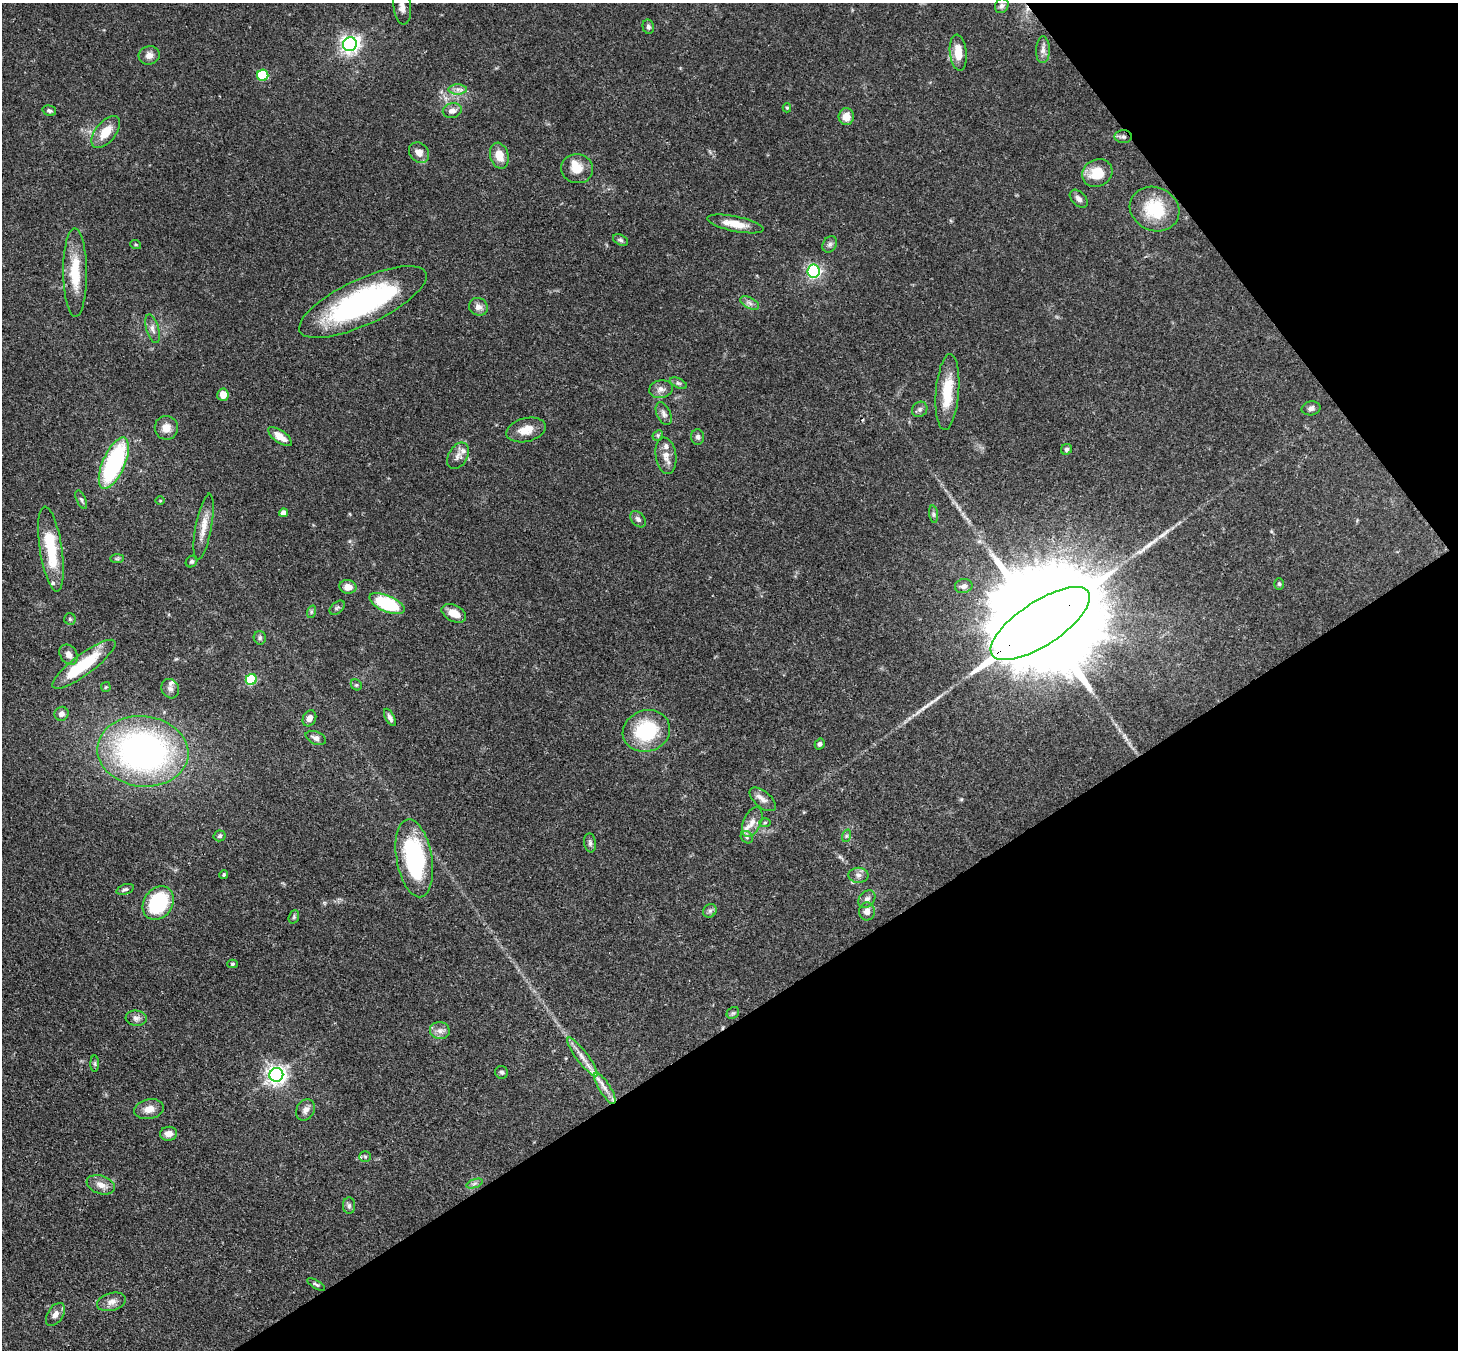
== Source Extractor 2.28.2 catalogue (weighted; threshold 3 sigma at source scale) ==
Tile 12 of 4 x 4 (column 4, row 3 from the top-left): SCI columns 4455-5910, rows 1719-3066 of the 6007 x 5984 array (HDU 1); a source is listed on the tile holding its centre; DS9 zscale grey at full resolution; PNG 1460 x 1352 px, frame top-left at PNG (2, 3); each listed source drawn as its Kron ellipse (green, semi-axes under 4 px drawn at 4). Shown black and unused: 31% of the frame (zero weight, under 3 of 4 exposures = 8% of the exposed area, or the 3 px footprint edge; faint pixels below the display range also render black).
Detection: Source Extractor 2.28.2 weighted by HDU 2 'WHT'; one run over the whole footprint, this tile lists its part. Background 0.117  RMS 0.0042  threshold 0.019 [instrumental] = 3 sigma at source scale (4.5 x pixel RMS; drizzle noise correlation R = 1.50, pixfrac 1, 0.05/0.05 arcsec/px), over >= 5 px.
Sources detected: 126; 2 inside a brighter object's white glare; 2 cosmic-ray / hot-pixel residue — neither listed nor drawn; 8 inside a brighter listed object's ellipse — not listed separately; the other 114 listed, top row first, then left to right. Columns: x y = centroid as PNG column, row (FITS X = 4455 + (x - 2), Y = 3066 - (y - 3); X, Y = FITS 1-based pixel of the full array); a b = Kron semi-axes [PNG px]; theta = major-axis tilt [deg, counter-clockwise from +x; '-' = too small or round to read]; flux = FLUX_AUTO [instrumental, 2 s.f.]
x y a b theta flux
402 6 18 9 -85 3.5
1002 6 8 6 58 1.2
648 27 7 5 -76 1.3
350 44 7 7 - 200
1043 50 13 7 89 2.2
958 53 18 8 -84 6.5
149 55 10 9 - 2.7
263 75 5 5 - 28
458 89 9 5 0 1.7
787 108 4 4 - 0.58
49 111 7 5 -14 0.96
452 111 9 7 13 2.5
846 117 8 7 - 4.5
106 132 19 10 51 7.5
1123 137 8 6 -1 1.3
419 153 11 9 -46 3.1
499 156 13 9 -74 5.8
577 169 16 14 -15 6.2
1097 173 16 13 25 9.6
1079 199 10 6 -45 1.7
1155 209 25 21 -23 19
735 224 28 7 -11 6.7
621 240 8 5 -27 0.94
830 244 9 6 58 1.3
136 245 5 3 - 0.46
814 271 6 6 - 97
75 272 44 12 -89 15
363 302 69 22 25 88
750 303 10 5 -27 1.5
478 307 9 8 - 2.6
152 329 15 6 -73 2
678 383 9 5 -26 0.94
661 389 12 9 10 2.5
947 392 38 11 85 14
223 395 6 5 - 4.3
1311 408 9 7 12 1.4
920 409 8 7 - 1.3
664 414 12 7 -66 1.7
166 428 12 11 - 4.1
526 430 20 11 14 5.9
658 435 6 4 45 0.63
280 437 14 6 -35 5.1
698 437 8 6 -86 1.2
1066 449 6 5 - 0.96
458 456 14 9 58 2.7
666 456 18 10 -81 4
114 463 27 11 66 57
81 500 10 4 -66 0.94
160 501 5 3 - 0.38
283 513 4 4 - 2.8
934 514 9 4 -82 0.95
638 519 9 6 -47 1.4
204 527 33 8 79 5.9
51 549 43 11 -81 22
117 559 7 4 0 0.74
192 561 6 5 - 0.85
1279 584 6 5 - 0.67
964 586 9 7 13 2
348 587 8 7 - 4
387 604 19 8 -23 27
337 608 9 5 41 0.91
311 612 6 4 72 0.71
454 613 13 8 -27 5.7
70 619 6 6 - 0.77
1040 624 58 22 33 23000
260 638 7 6 - 0.92
69 655 11 8 -57 2.9
84 664 38 10 37 26
251 679 6 5 - 28
356 685 6 5 - 0.63
106 687 5 5 - 0.53
170 689 10 8 -63 1.9
62 714 7 7 - 2.1
390 717 9 4 -62 1.4
309 718 8 6 63 2.5
646 731 24 20 19 29
316 738 11 6 -22 1.9
820 744 5 5 - 1.2
143 751 45 35 -6 150
763 799 16 8 -40 2.7
752 822 16 8 66 3.4
765 823 5 3 - 0.44
220 836 6 5 - 0.96
846 836 6 4 71 0.67
747 837 7 5 -48 0.86
590 843 9 6 -84 1.2
414 858 39 18 -80 50
224 874 4 4 - 0.64
858 875 10 7 -1 1.9
125 889 9 5 19 0.93
867 899 9 7 48 1.8
158 903 18 14 54 30
710 911 7 6 - 1.1
867 911 9 8 - 2.7
294 917 7 5 70 0.75
232 964 5 4 - 0.67
733 1013 7 5 43 0.77
136 1018 10 7 -6 1.9
440 1031 10 8 -8 2.5
582 1057 24 6 -53 3.9
95 1064 8 4 -89 0.84
501 1072 6 6 - 0.95
276 1075 7 7 - 230
605 1088 18 5 -58 3.3
149 1109 15 10 11 4.2
305 1110 11 9 61 2.2
169 1134 8 7 - 2.9
365 1157 5 5 - 0.75
474 1183 9 4 19 1
101 1185 15 9 -19 3.7
349 1206 8 6 89 1.2
316 1284 10 3 -33 0.76
111 1302 15 9 15 2.8
55 1314 13 7 57 2.5
Overlapping masked pixels (flux is a lower limit): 2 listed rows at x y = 1123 137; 1040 624
Isophote crosses this tile's border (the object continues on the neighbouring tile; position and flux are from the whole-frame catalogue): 1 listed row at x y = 402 6